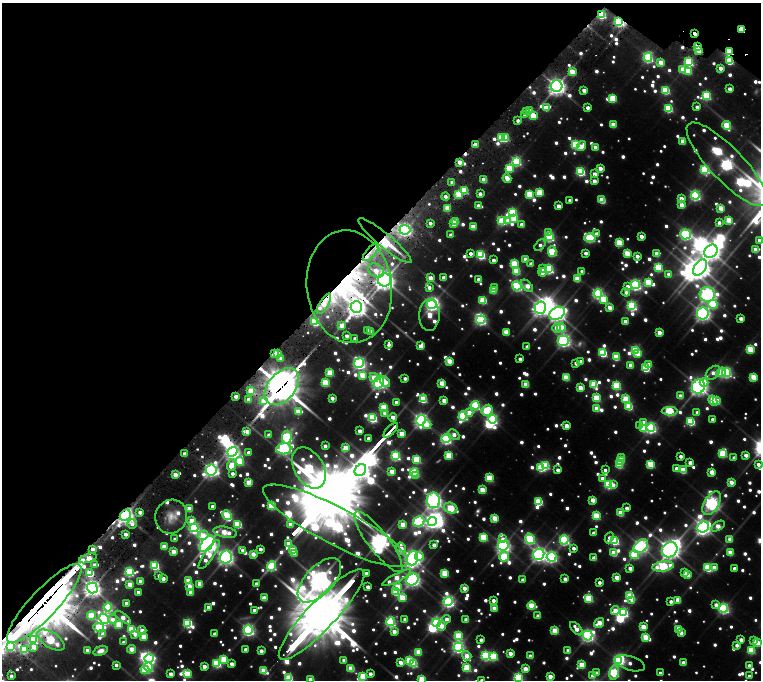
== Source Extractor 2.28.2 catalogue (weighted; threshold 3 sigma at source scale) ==
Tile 2 of 4 x 4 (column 2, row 1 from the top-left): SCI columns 1619-3135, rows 4468-5822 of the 6375 x 6376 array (HDU 1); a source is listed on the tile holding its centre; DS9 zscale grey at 2 x 2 block average (1 PNG px = mean of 2 x 2 image px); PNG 763 x 682 px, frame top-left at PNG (2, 3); each listed source drawn as its Kron ellipse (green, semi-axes under 4 px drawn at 4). Shown black and unused: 39% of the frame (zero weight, under 3 of 6 exposures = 10% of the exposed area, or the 3 px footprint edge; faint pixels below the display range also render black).
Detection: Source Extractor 2.28.2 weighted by HDU 2 'WHT'; one run over the whole footprint, this tile lists its part. Background 0.0728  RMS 0.011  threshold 0.0434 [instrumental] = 3 sigma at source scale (4.09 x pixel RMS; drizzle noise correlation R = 1.36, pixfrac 0.8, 0.05/0.05 arcsec/px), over >= 5 px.
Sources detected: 1193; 77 too faint to see at this stretch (2 x 2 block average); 18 inside a brighter object's white glare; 3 cosmic-ray / hot-pixel residue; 4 long thin detections or spike segments (spike, bleed or trail) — neither listed nor drawn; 1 coinciding with a brighter row at this scale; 29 inside a brighter listed object's ellipse — not listed separately; of the other 1061, all 500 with FLUX_AUTO >= 28.4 (the completeness limit of this list) listed and drawn (561 fainter detections not listed), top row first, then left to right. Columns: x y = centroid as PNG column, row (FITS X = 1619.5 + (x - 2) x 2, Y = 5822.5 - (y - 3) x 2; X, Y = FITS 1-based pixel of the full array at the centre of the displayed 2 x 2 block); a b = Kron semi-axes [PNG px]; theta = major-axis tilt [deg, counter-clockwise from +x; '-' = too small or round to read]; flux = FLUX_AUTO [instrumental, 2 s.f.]
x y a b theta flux
601 14 3 3 - 550
619 21 4 3 - 910
742 29 3 3 - 890
695 33 3 2 - 67
698 47 3 2 - 130
698 50 4 4 - 98
729 51 3 3 - 480
648 57 4 4 - 740
729 61 4 3 - 240
661 62 4 3 - 130
689 62 4 4 - 450
720 68 3 3 - 53
683 69 4 3 - 130
688 71 3 3 - 140
572 72 3 3 - 180
557 86 6 5 - 2400
730 89 3 3 - 55
584 90 3 3 - 51
665 90 4 3 - 350
706 96 4 4 - 430
613 98 3 3 - 260
697 107 3 3 - 45
546 108 3 3 - 110
588 108 3 2 - 41
668 108 4 3 - 400
530 111 3 3 - 57
527 112 3 2 - 45
525 115 3 3 - 34
533 115 3 3 - 200
518 120 3 2 - 30
613 124 3 3 - 100
727 126 4 3 - 270
505 137 3 3 - 230
501 138 3 3 - 220
683 141 3 3 - 97
475 144 3 2 - 54
576 145 4 3 - 490
581 146 5 3 - 83
595 147 3 3 - 69
516 161 4 4 - 680
459 162 3 3 - 70
727 164 55 16 -46 2500
509 168 4 4 - 240
600 168 3 3 - 81
705 169 4 4 - 600
580 171 4 3 - 530
594 174 3 3 - 56
507 178 5 3 - 110
484 180 3 3 - 120
594 181 3 3 - 57
452 182 3 3 - 47
464 190 3 3 - 270
540 192 4 3 - 200
458 194 3 3 - 270
480 194 3 3 - 47
530 194 3 3 - 230
695 195 4 4 - 870
445 197 4 3 - 34
681 199 3 3 - 78
570 200 3 2 - 30
602 200 3 3 - 190
681 205 3 3 - 81
478 206 3 3 - 48
558 206 3 3 - 62
447 208 3 3 - 120
721 208 3 3 - 110
512 213 4 3 - 620
514 219 4 3 - 140
508 220 4 3 - 51
729 220 4 3 - 170
455 221 3 3 - 140
502 221 4 3 - 350
430 223 3 2 - 32
719 223 3 3 - 36
454 224 3 3 - 84
522 225 3 3 - 55
473 227 3 3 - 110
405 230 5 5 - 1300
549 233 4 3 - 69
597 234 4 3 - 38
685 234 5 5 - 990
451 235 3 2 - 37
641 236 3 3 - 65
549 237 4 4 - 690
590 238 5 4 - 540
759 240 3 3 - 73
385 241 34 7 -40 160
619 243 3 3 - 230
540 245 7 3 48 31
756 250 4 3 - 95
552 251 5 4 - 420
711 251 7 6 - 3100
371 252 11 4 49 34
470 253 3 2 - 31
586 253 3 2 - 40
627 253 3 3 - 180
657 254 3 3 - 85
481 255 4 3 - 520
637 256 3 3 - 54
525 259 3 3 - 57
493 260 3 2 - 35
514 264 3 3 - 290
531 264 3 2 - 38
658 267 4 3 - 390
700 267 9 5 56 3900
543 269 3 3 - 34
549 269 4 3 - 590
376 270 8 6 -35 44
516 271 4 3 - 200
582 271 3 3 - 49
542 272 4 3 - 65
669 274 3 3 - 41
431 278 4 3 - 94
443 278 3 3 - 52
479 279 3 3 - 51
577 279 3 3 - 140
385 280 6 6 - 2800
648 282 3 3 - 220
635 285 4 4 - 1100
517 286 5 4 - 740
527 286 7 3 -47 80
627 286 3 3 - 37
349 287 56 42 -82 960
429 287 3 3 - 41
494 288 3 3 - 51
493 290 3 3 - 140
626 292 4 3 - 37
598 293 4 4 - 930
707 295 7 7 - 1900
604 299 4 3 - 220
483 300 3 3 - 270
324 304 12 4 59 60
432 304 5 5 - 1300
713 304 5 4 - 370
632 306 4 4 - 770
356 307 6 5 - 2600
609 307 3 3 - 76
540 308 6 5 - 2100
557 313 8 6 30 2400
703 314 6 6 - 2000
429 315 16 10 87 120
741 319 3 3 - 50
481 320 4 4 - 830
315 321 3 3 - 380
625 321 3 3 - 56
341 325 3 3 - 82
557 328 5 3 - 84
561 328 4 4 - 260
368 330 3 3 - 41
371 331 3 3 - 77
506 332 3 3 - 120
659 332 3 3 - 85
347 336 3 2 - 33
355 338 3 2 - 30
564 341 6 5 - 1500
389 345 4 3 - 29
421 346 4 3 - 84
527 347 3 2 - 32
750 349 3 3 - 210
635 350 3 3 - 570
275 353 3 2 - 110
603 353 4 3 - 390
638 353 4 3 - 57
278 354 3 3 - 72
616 357 3 3 - 210
281 358 3 3 - 41
520 359 3 2 - 33
449 361 3 3 - 130
581 361 3 3 - 32
359 363 5 5 - 1300
576 363 3 3 - 43
649 364 3 3 - 66
630 365 3 3 - 70
646 368 4 3 - 310
330 372 3 3 - 200
721 372 5 4 - 330
727 372 4 4 - 690
713 373 8 5 43 47
362 375 4 4 - 160
374 377 5 4 - 97
566 377 3 3 - 190
753 377 3 3 - 180
405 378 3 2 - 33
379 382 7 4 75 1800
385 382 6 3 -52 58
704 382 4 3 - 190
325 383 3 3 - 280
442 383 3 3 - 120
526 384 3 3 - 120
594 384 3 3 - 230
616 385 4 3 - 400
282 387 21 13 50 9100
698 387 7 6 - 2600
580 388 3 3 - 120
251 391 4 3 - 150
236 396 3 2 - 43
680 396 3 3 - 75
332 398 3 3 - 58
596 398 4 3 - 280
249 399 3 3 - 57
423 399 4 4 - 300
626 399 4 3 - 270
264 401 3 3 - 90
444 401 3 3 - 88
713 401 5 3 - 190
717 401 3 3 - 140
396 402 3 3 - 34
475 405 4 4 - 560
629 406 4 3 - 240
384 408 3 3 - 300
597 408 3 3 - 110
487 410 6 5 - 380
298 411 3 3 - 97
670 411 8 4 0 520
697 412 3 3 - 40
385 413 3 3 - 60
469 413 4 3 - 73
463 416 5 4 - 590
393 417 4 4 - 64
372 418 4 4 - 550
492 419 4 4 - 780
713 419 3 2 - 47
421 420 5 4 - 1700
691 421 4 3 - 370
644 422 4 3 - 44
427 425 4 4 - 98
566 426 3 3 - 87
640 426 3 3 - 38
643 428 3 3 - 170
651 428 4 4 - 910
391 430 9 2 46 1100
247 431 3 3 - 46
360 431 3 3 - 52
402 434 3 3 - 130
269 435 3 2 - 39
454 435 6 3 -42 57
287 437 6 5 - 670
368 438 3 2 - 34
446 439 4 4 - 870
325 446 3 2 - 44
345 448 3 3 - 110
284 449 7 5 6 1000
232 452 5 4 - 1600
248 453 3 2 - 36
723 453 4 3 - 350
184 454 3 3 - 55
449 455 3 3 - 240
746 455 3 3 - 57
396 456 4 4 - 620
681 456 3 2 - 38
622 457 3 3 - 51
734 458 3 2 - 28
417 459 4 3 - 320
621 460 4 3 - 120
240 461 4 4 - 270
690 463 3 3 - 63
651 464 4 3 - 240
758 464 3 3 - 39
232 465 6 4 73 140
545 465 4 3 - 430
619 465 4 3 - 220
309 468 22 14 -59 850
541 468 4 3 - 270
677 469 3 3 - 72
211 470 5 5 - 1400
360 470 6 5 - 3000
558 470 3 3 - 37
605 470 3 2 - 30
683 470 3 3 - 180
392 471 3 3 - 120
414 472 4 3 - 560
712 472 3 3 - 99
232 474 3 3 - 32
175 475 3 3 - 89
416 476 4 3 - 36
489 478 3 3 - 260
602 478 4 3 - 49
248 482 3 3 - 120
731 482 3 3 - 84
609 484 4 3 - 560
613 485 4 3 - 30
482 490 3 3 - 160
433 500 8 6 -81 2400
593 500 3 3 - 96
539 502 4 3 - 320
712 503 13 7 59 1700
212 506 3 2 - 30
271 506 3 3 - 280
451 508 7 5 -19 290
627 508 3 2 - 36
189 509 3 3 - 98
140 512 3 2 - 45
621 513 3 3 - 150
125 515 6 5 - 2100
227 515 5 4 - 500
596 516 3 3 - 310
171 517 17 16 - 63
494 518 3 3 - 150
192 521 3 3 - 110
419 521 6 5 - 750
432 521 4 4 - 1600
132 524 5 4 - 33
238 524 4 3 - 310
403 524 3 3 - 150
290 525 3 3 - 78
335 526 81 18 -28 2200
718 526 7 4 32 110
703 527 6 5 - 1900
194 528 4 4 - 910
225 532 12 5 -10 170
594 533 3 3 - 44
125 534 3 2 - 40
203 535 5 4 - 93
484 537 4 3 - 300
609 538 6 3 64 29
175 539 3 2 - 30
503 539 4 3 - 32
530 539 5 4 - 640
730 539 3 3 - 76
564 540 4 4 - 820
614 541 4 4 - 500
378 542 37 10 -53 3100
288 543 3 3 - 78
207 544 9 5 51 3500
434 545 3 3 - 48
164 546 3 3 - 100
503 546 5 4 - 1700
641 546 8 5 43 1700
573 548 4 3 - 29
93 549 3 2 - 51
260 549 3 2 - 37
401 549 6 4 -75 110
242 550 3 3 - 29
293 550 3 3 - 160
670 550 8 7 - 3400
173 551 3 3 - 85
730 552 3 3 - 120
614 553 3 3 - 160
253 554 3 3 - 80
294 554 3 3 - 38
539 554 6 5 - 1900
209 555 17 5 56 150
634 555 4 4 - 380
419 556 4 3 - 170
226 557 6 6 - 2100
504 557 5 4 - 390
552 557 5 4 - 960
88 558 9 4 17 180
412 558 7 5 71 2300
594 558 3 3 - 66
94 565 3 3 - 39
155 566 4 3 - 500
271 566 5 4 - 590
663 566 10 5 8 660
714 567 3 3 - 64
630 568 3 3 - 52
708 568 4 3 - 350
734 568 3 2 - 41
129 572 4 3 - 490
90 573 3 3 - 270
366 573 2 2 - 36
445 573 3 3 - 220
685 573 3 2 - 34
687 575 3 3 - 100
159 576 3 2 - 31
163 578 3 3 - 57
397 578 16 4 28 140
617 578 3 3 - 87
412 579 6 5 - 1800
565 579 3 3 - 39
319 580 27 14 46 5400
523 580 3 2 - 35
140 581 3 3 - 60
188 581 3 3 - 140
599 582 3 2 - 35
199 584 3 3 - 58
256 584 3 3 - 30
130 585 3 3 - 120
189 586 3 3 - 63
368 587 3 2 - 49
398 587 4 3 - 170
92 588 5 5 - 2100
464 588 3 3 - 72
138 592 3 2 - 41
191 592 3 3 - 66
396 592 4 3 - 210
630 596 4 3 - 320
402 597 4 4 - 190
264 598 3 3 - 110
589 598 4 3 - 320
493 600 3 3 - 44
632 600 4 3 - 39
678 600 4 3 - 98
671 601 3 3 - 36
448 602 4 4 - 1200
44 603 52 14 47 27000
126 603 3 2 - 37
716 605 3 3 - 52
531 606 4 3 - 260
108 607 4 4 - 380
208 607 3 3 - 39
494 608 3 3 - 98
724 608 4 4 - 870
254 610 3 2 - 31
615 611 4 4 - 110
623 612 4 4 - 800
322 614 61 14 47 48000
91 616 4 4 - 240
538 616 3 3 - 55
123 618 10 3 -36 94
104 619 5 4 - 1200
113 619 5 4 - 38
405 619 3 3 - 52
447 619 4 3 - 46
466 620 3 3 - 56
390 622 4 4 - 810
188 623 4 4 - 590
437 623 4 4 - 1100
599 623 5 3 - 120
118 624 3 3 - 180
442 626 4 4 - 61
99 627 5 4 - 230
643 627 3 3 - 130
132 629 4 3 - 320
576 629 8 4 -48 76
679 629 3 3 - 150
142 630 4 3 - 73
248 630 5 4 - 1100
555 631 3 3 - 190
394 632 3 3 - 70
681 633 3 3 - 42
103 634 4 3 - 60
135 634 3 3 - 31
214 634 3 3 - 32
588 635 5 4 - 1300
458 636 4 4 - 300
144 637 3 3 - 140
645 637 3 3 - 150
33 639 4 3 - 360
51 640 15 7 -34 450
481 640 3 3 - 28
741 640 3 3 - 45
754 640 3 3 - 33
123 642 3 3 - 31
757 643 3 3 - 190
737 645 3 3 - 33
11 647 3 3 - 320
34 647 3 3 - 66
458 647 5 4 - 1200
24 649 3 3 - 280
132 649 4 3 - 120
245 649 3 2 - 33
88 650 3 3 - 64
751 650 4 3 - 280
100 651 7 4 18 37
261 651 3 3 - 54
568 651 3 3 - 58
418 652 3 3 - 130
510 653 3 3 - 78
467 656 5 3 - 80
485 656 4 4 - 550
493 656 4 3 - 360
530 656 3 3 - 60
149 658 5 4 - 890
224 659 4 3 - 200
344 660 3 3 - 51
409 660 4 3 - 220
619 660 4 3 - 510
400 662 4 3 - 68
217 663 4 4 - 450
413 663 4 3 - 430
630 663 16 7 -17 39
683 663 3 3 - 58
232 664 3 3 - 48
116 665 3 3 - 29
582 665 3 3 - 170
749 665 3 2 - 31
149 667 5 4 - 400
204 667 3 3 - 61
351 668 3 3 - 170
467 668 4 3 - 320
525 669 3 3 - 95
145 670 4 3 - 240
263 670 3 3 - 160
614 672 7 4 78 560
596 673 3 3 - 35
660 673 3 2 - 34
171 674 3 3 - 50
187 674 3 3 - 230
370 674 3 3 - 41
592 675 3 3 - 30
11 676 2 2 - 33
363 676 3 3 - 220
550 676 3 3 - 78
749 676 3 2 - 32
518 677 4 4 - 580
289 678 3 3 - 250
422 679 3 3 - 240
311 680 3 3 - 120
482 680 3 3 - 42
Overlapping masked pixels (flux is a lower limit): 32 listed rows (the first 20) at x y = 601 14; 619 21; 742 29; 695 33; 698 47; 698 50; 729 51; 729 61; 689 62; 475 144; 459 162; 484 180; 445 197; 405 230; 385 241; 371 252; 385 280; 349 287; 324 304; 356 307
Isophote crosses this tile's border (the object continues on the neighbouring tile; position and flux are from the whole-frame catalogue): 10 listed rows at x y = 727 164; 759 240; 758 464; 44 603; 757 643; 518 677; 289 678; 422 679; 311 680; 482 680